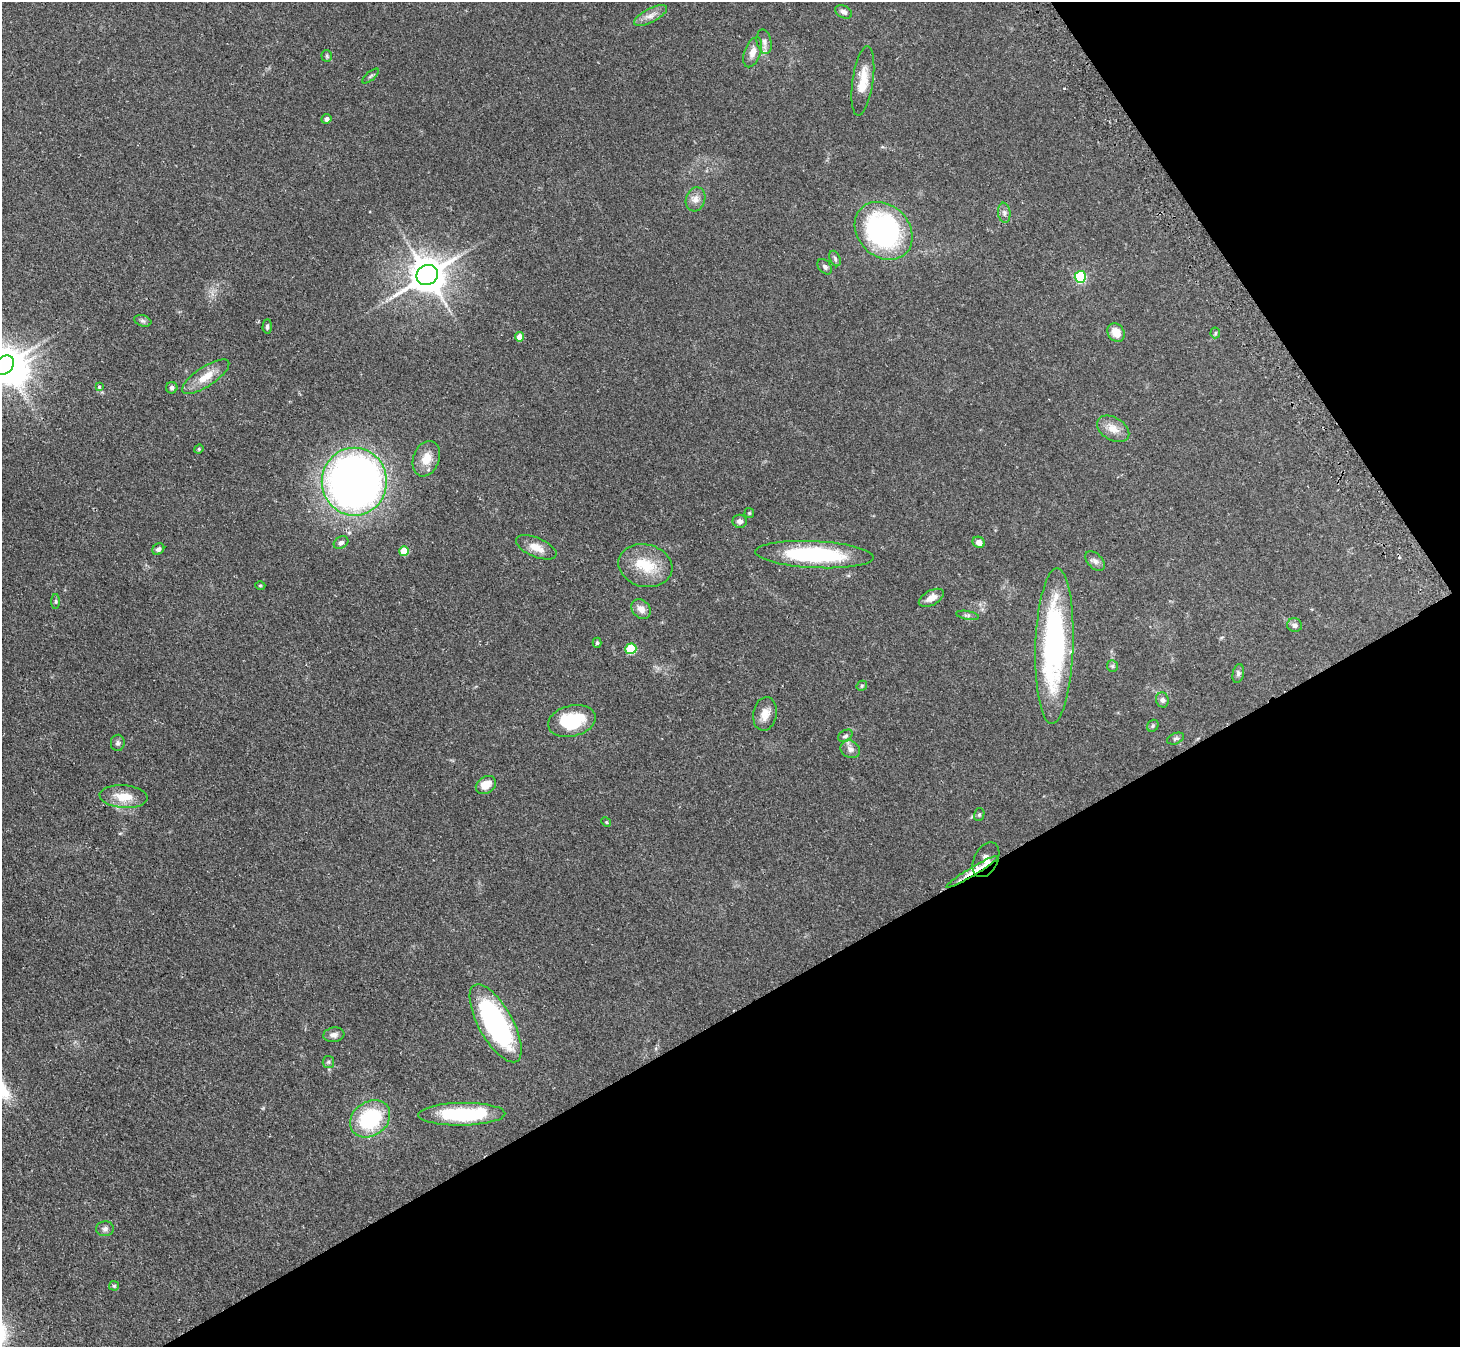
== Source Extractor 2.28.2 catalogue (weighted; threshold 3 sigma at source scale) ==
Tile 12 of 4 x 4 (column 4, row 3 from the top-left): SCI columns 4409-5866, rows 1519-2863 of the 5898 x 5865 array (HDU 1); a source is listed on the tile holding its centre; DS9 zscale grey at full resolution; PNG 1462 x 1349 px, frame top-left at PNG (2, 2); each listed source drawn as its Kron ellipse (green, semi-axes under 4 px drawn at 4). Shown black and unused: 31% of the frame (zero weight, under 2 of 3 exposures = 3% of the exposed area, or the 3 px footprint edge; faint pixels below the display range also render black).
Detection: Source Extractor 2.28.2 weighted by HDU 2 'WHT'; one run over the whole footprint, this tile lists its part. Background 0.0955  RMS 0.0063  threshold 0.0281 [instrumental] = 3 sigma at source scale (4.5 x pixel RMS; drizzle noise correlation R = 1.50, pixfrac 1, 0.05/0.05 arcsec/px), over >= 5 px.
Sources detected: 74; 1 inside a brighter object's white glare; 1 cosmic-ray / hot-pixel residue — neither listed nor drawn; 1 inside a brighter listed object's ellipse — not listed separately; the other 71 listed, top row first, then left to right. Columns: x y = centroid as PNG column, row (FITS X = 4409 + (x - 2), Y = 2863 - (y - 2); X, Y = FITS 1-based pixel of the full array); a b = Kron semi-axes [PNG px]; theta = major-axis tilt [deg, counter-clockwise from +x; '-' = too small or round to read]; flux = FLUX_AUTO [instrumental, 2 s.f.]
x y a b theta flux
844 12 9 6 -28 2.1
650 15 18 7 28 4.4
764 42 12 7 -78 2.8
753 52 16 8 69 4.7
327 56 5 5 - 0.87
371 76 10 3 40 1
863 81 35 10 82 12
326 119 5 5 - 2.3
696 199 12 9 74 3.9
1004 213 10 6 -83 2.1
884 231 32 26 -46 130
835 259 8 5 -65 1.3
825 267 9 6 -50 1.7
427 275 11 9 29 1500
1080 277 6 5 - 60
143 321 9 5 -19 1.6
267 326 7 4 87 1.3
1116 333 10 8 -54 7.1
1215 333 5 5 - 0.73
520 337 4 4 - 6.6
4 365 11 8 45 1100
206 377 27 9 33 11
99 387 3 3 - 1.6
172 388 5 5 - 1.7
1113 429 17 11 -30 6.9
199 449 5 4 - 0.67
426 459 18 13 69 8.8
354 482 34 32 -90 500
749 513 5 5 - 0.72
740 521 7 6 - 2.7
979 542 6 5 - 3.9
341 543 8 6 32 1.7
536 547 21 9 -23 7.2
158 549 6 5 - 1.9
404 551 5 5 - 16
814 555 59 13 -3 65
1095 561 12 7 -45 2.5
645 566 27 21 -13 20
260 585 5 3 - 0.6
931 598 13 7 29 4.9
56 601 7 4 90 0.85
641 609 11 8 -48 4.8
967 615 11 3 -9 1.3
1294 625 7 6 - 2.4
597 643 5 4 - 0.87
1054 646 78 19 88 120
631 649 5 5 - 34
1112 666 6 5 - 1.1
1238 674 10 5 78 1.6
862 686 5 4 - 0.8
1162 700 7 6 - 1.9
765 714 17 11 80 6.2
572 721 24 15 14 31
1153 726 6 5 - 0.96
845 736 8 5 31 1.4
1176 739 9 5 22 1.3
118 743 8 7 - 1.6
850 749 10 8 -30 2.9
486 785 11 8 31 7.1
124 797 24 11 -5 12
979 815 6 5 - 1.1
606 822 5 4 - 0.67
986 860 18 12 63 6.7
972 872 30 4 31 7.1
496 1023 44 17 -61 110
334 1035 10 7 9 2.8
328 1062 6 5 - 0.99
462 1114 43 11 1 50
370 1119 21 17 36 45
105 1229 9 7 1 2.1
114 1286 5 4 - 0.75
Overlapping masked pixels (flux is a lower limit): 2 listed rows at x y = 986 860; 972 872
Isophote crosses this tile's border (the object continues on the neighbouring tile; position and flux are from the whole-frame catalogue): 1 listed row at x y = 4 365